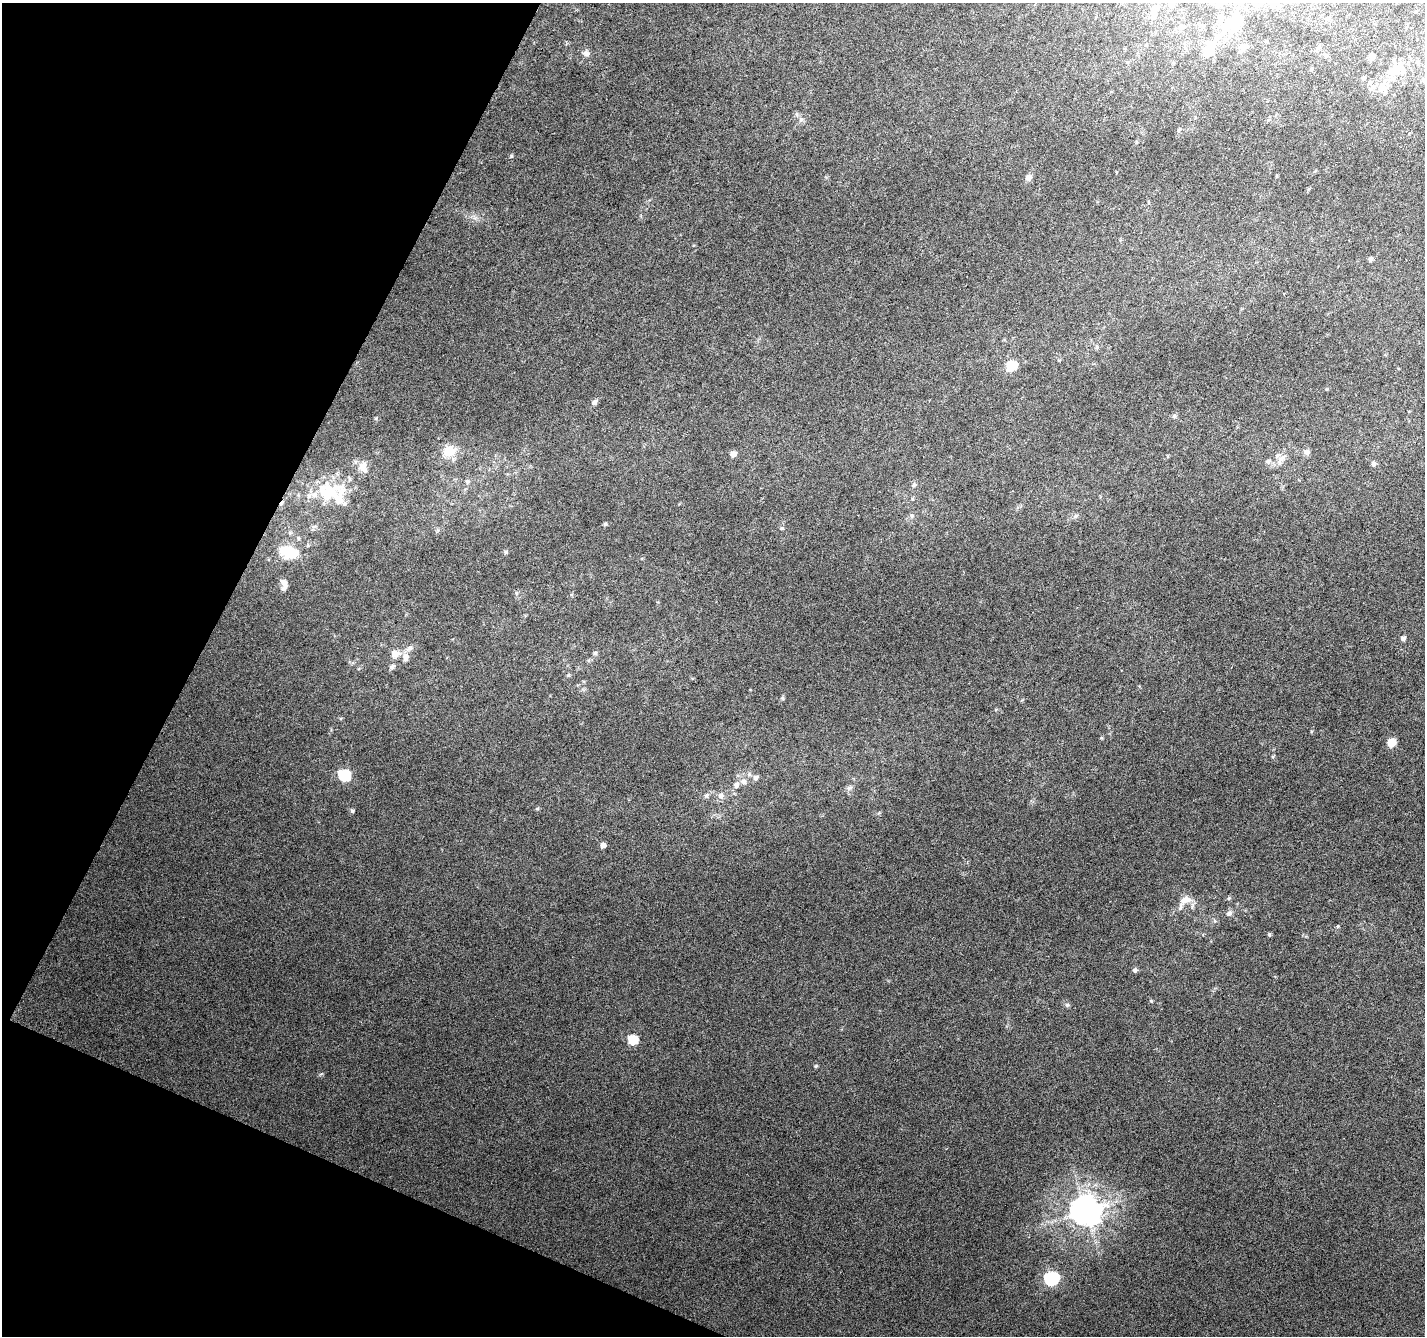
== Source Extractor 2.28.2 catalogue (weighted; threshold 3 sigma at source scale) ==
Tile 9 of 4 x 4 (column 1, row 3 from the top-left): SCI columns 8-1430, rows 1604-2937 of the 5699 x 5809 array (HDU 1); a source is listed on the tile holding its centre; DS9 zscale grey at full resolution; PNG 1427 x 1338 px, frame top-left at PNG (2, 3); no overlay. Shown black and unused: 21% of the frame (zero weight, under 3 of 6 exposures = <1% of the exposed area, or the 3 px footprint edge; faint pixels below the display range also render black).
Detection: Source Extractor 2.28.2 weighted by HDU 2 'WHT'; one run over the whole footprint, this tile lists its part. Background 0.00706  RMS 0.0025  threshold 0.0103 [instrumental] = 3 sigma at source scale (4.09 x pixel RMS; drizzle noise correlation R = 1.36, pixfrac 0.8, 0.0396/0.0396 arcsec/px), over >= 5 px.
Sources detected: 74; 3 inside a brighter object's white glare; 1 cosmic-ray / hot-pixel residue — not listed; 7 inside a brighter listed object's ellipse — not listed separately; the other 63 listed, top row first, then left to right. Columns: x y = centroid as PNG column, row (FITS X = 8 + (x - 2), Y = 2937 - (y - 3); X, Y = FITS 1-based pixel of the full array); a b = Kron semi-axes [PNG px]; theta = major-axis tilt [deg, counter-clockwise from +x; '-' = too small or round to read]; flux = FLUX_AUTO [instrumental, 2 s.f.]
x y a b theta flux
1259 4 15 9 43 2.3
1155 9 20 11 51 3.5
1329 19 8 4 81 0.42
1235 23 25 18 71 11
1182 27 12 8 22 1.5
1243 47 12 9 60 1.5
1209 49 25 14 62 5.5
586 53 10 8 -16 0.89
1372 57 5 5 - 1.8
1396 69 29 11 32 4.7
1364 78 6 4 47 0.38
1424 80 6 4 49 0.38
1370 83 7 5 22 0.5
1383 89 16 11 -49 2.5
801 120 7 5 59 0.57
1179 130 7 3 53 0.32
1028 178 7 6 - 1.1
1370 259 6 5 - 0.5
1011 366 6 6 - 12
594 402 7 6 - 0.77
1174 416 6 5 - 0.4
449 451 14 12 7 4.5
1307 452 7 7 - 0.82
733 454 6 6 - 1.2
1282 458 17 7 40 1.8
1268 461 8 6 20 0.61
1373 464 7 5 -79 0.6
363 467 14 11 -62 1.9
467 481 6 5 - 0.4
914 485 6 6 - 0.49
327 494 32 23 50 10
912 516 6 5 - 0.5
605 524 5 5 - 0.31
782 528 6 4 0 0.27
287 551 19 15 16 5.4
506 552 6 5 - 0.37
284 583 12 7 -60 1.1
1403 638 5 5 - 0.79
595 653 5 5 - 0.41
395 654 10 10 - 2
406 657 12 8 83 1.4
392 666 8 6 42 0.61
568 675 5 4 - 0.3
1391 743 6 5 - 5.4
344 775 7 6 - 22
756 778 8 7 - 0.75
743 781 8 8 - 1.2
736 785 9 8 - 0.99
849 788 8 6 17 0.64
706 795 7 5 89 0.51
721 795 8 8 - 1
537 809 6 4 1 0.28
352 811 6 5 - 0.38
603 845 5 5 - 1
1186 900 18 10 9 2.3
1229 913 9 7 16 0.79
1269 935 6 4 -71 0.33
1135 970 6 6 - 0.52
1067 1005 6 6 - 0.45
633 1039 6 6 - 11
816 1066 5 5 - 0.27
1086 1211 10 9 - 380
1051 1278 9 7 15 37
Isophote crosses this tile's border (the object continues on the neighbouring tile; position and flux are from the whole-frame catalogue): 3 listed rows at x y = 1259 4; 1235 23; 1424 80
Unlisted compact peaks at least as high as the median listed source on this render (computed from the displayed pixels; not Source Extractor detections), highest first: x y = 511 156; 1151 1001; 1338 926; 376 418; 782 698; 321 1074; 1311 731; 1101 738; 475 218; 1273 756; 1075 516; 1215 921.